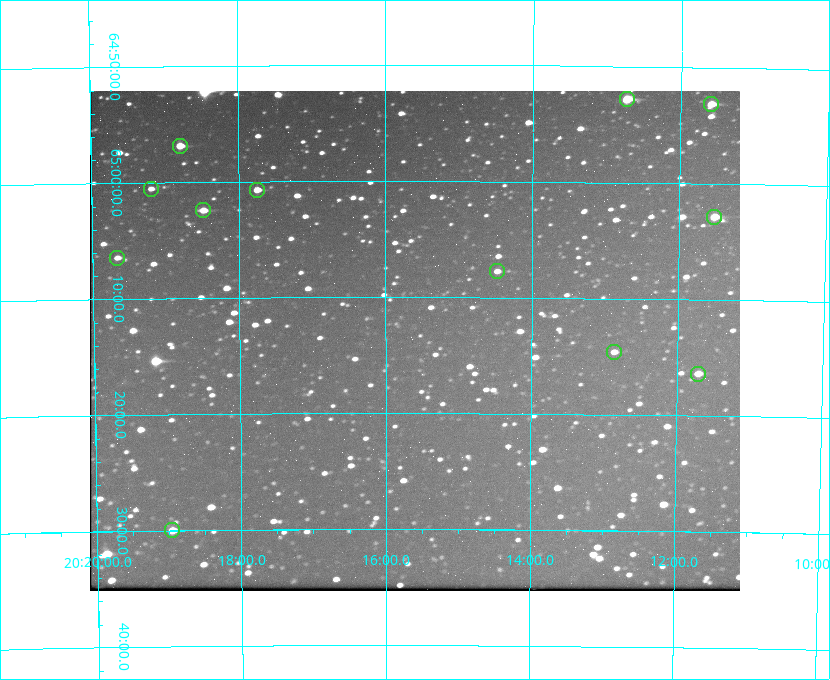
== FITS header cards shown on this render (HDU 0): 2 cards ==
NAXIS1  =                  650 / Width of table row in bytes
NAXIS2  =                  500 / Number of rows in table

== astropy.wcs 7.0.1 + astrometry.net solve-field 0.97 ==
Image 650 x 500 px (HDU 0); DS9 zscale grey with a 90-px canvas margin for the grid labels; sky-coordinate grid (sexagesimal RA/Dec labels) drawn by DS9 from the SOLVED WCS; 12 Tycho-2 reference stars matched to detected sources circled (green)
Header WCS: none
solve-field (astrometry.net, Tycho-2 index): SOLVED blind (the file carries no WCS)
Solved WCS: RA---TAN-SIP/DEC--TAN-SIP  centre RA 20:15:36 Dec +65:14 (303.90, +65.23 deg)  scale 5.17 arcsec/px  FOV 56.0' x 43.1'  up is +180 deg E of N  parity flipped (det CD > 0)
(file carries no celestial WCS; the grid is the blind solution)
Tycho-2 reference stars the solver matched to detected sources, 12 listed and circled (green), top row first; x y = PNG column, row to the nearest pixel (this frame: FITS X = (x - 90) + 1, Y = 500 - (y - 91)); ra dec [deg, ICRS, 3 dp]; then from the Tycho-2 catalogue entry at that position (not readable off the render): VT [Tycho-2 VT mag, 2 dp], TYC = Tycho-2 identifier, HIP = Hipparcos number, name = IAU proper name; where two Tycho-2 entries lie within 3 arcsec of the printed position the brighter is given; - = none
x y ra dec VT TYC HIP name
627 99 303.184 +64.880 9.02 4240-488-1 - -
711 104 302.897 +64.886 9.40 4240-717-1 - -
180 146 304.698 +64.948 10.27 4241-1684-1 - -
151 189 304.798 +65.009 11.15 4241-1628-1 - -
257 190 304.437 +65.012 10.41 4241-1775-1 - -
203 210 304.620 +65.041 10.25 4241-1573-1 - -
714 217 302.882 +65.048 10.25 4240-98-1 - -
117 258 304.916 +65.107 11.17 4241-1518-1 - -
497 271 303.620 +65.129 11.18 4240-34-1 - -
614 352 303.217 +65.244 11.17 4240-236-1 - -
698 374 302.928 +65.273 10.74 4240-760-1 - -
172 530 304.739 +65.499 10.16 4241-1715-1 - -